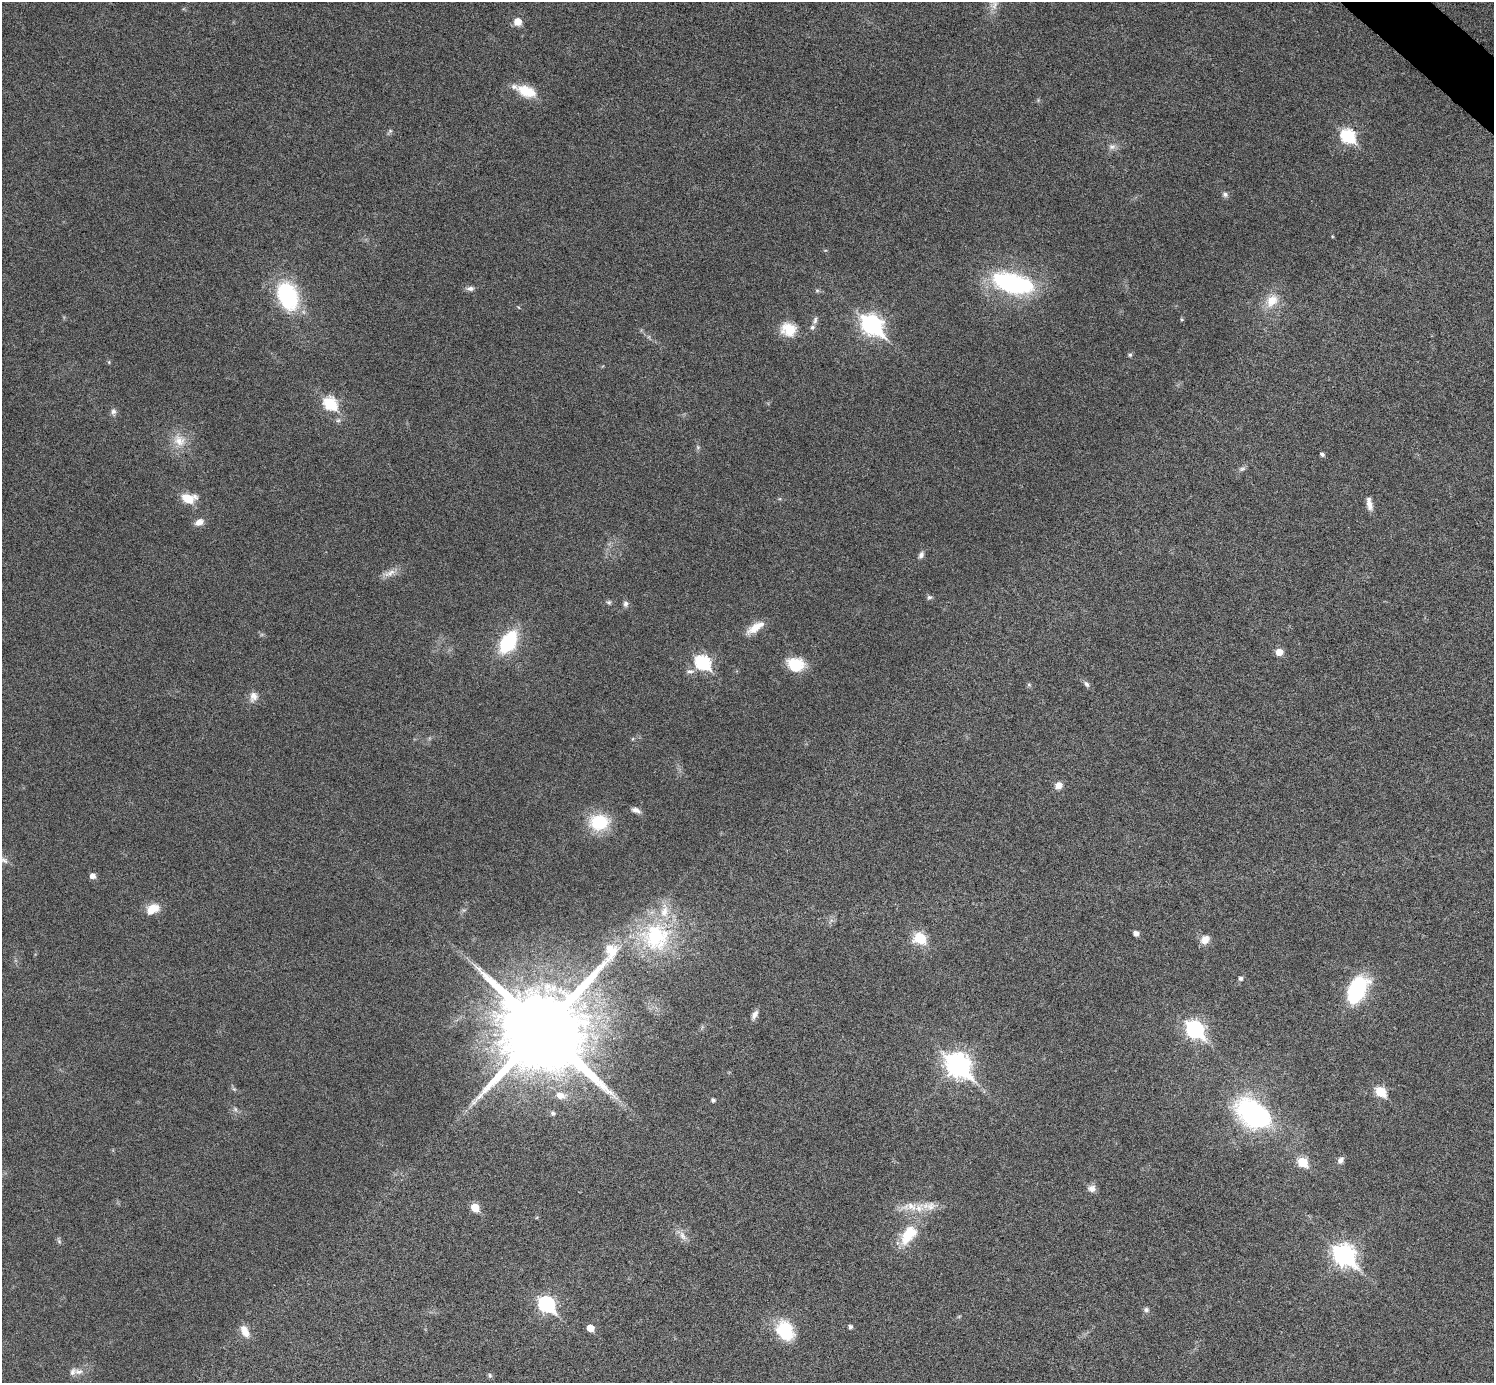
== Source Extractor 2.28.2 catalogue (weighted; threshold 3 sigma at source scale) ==
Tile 10 of 4 x 4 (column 2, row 3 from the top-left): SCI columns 1506-2997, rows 1686-3066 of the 5992 x 5993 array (HDU 1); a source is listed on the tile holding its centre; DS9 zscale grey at full resolution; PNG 1496 x 1385 px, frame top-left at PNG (2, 2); no overlay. Shown black and unused: <1% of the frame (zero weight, under 6 of 11 exposures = <1% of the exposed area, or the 3 px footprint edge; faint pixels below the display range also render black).
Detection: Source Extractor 2.28.2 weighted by HDU 2 'WHT'; one run over the whole footprint, this tile lists its part. Background 0.0216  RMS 0.0026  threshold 0.0105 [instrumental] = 3 sigma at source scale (4.09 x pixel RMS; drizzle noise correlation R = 1.36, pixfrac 0.8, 0.05/0.05 arcsec/px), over >= 5 px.
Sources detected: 84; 1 inside a brighter object's white glare — not listed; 5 inside a brighter listed object's ellipse — not listed separately; the other 78 listed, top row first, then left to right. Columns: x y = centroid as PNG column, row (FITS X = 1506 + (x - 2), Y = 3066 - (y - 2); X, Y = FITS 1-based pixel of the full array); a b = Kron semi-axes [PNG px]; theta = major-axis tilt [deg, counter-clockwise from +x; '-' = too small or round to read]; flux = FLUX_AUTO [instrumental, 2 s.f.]
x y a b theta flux
518 22 6 6 - 3.8
527 91 23 12 -21 5.9
390 131 6 5 - 0.44
1348 136 8 7 - 31
1112 147 10 8 1 1.1
1225 194 8 6 -24 0.73
1013 283 48 21 -15 30
470 288 10 6 0 0.87
817 290 7 4 0 0.38
287 295 28 19 -68 23
1272 301 19 14 52 4.6
815 320 9 5 75 0.69
872 324 10 8 -41 110
788 329 19 17 -15 4.9
1130 355 6 5 - 0.44
330 403 7 6 - 24
113 411 9 7 89 0.81
179 440 19 16 -38 4.1
698 447 6 4 46 0.38
1322 454 5 4 - 0.62
1242 469 10 5 14 0.62
188 498 14 9 -5 5
1369 504 16 6 -78 1.7
199 522 11 8 25 1.7
921 555 9 6 65 0.86
390 573 19 8 27 1.9
929 597 7 6 - 0.54
609 602 6 6 - 0.46
626 604 8 7 - 0.73
755 628 24 9 32 3.4
508 642 18 10 58 20
1279 652 6 5 - 3.2
703 662 8 6 -37 37
795 665 18 14 -11 6.9
690 671 12 4 3 0.72
1086 684 9 6 -56 0.7
1029 685 6 4 -44 0.35
254 697 14 10 74 1.8
1058 785 9 8 - 1.7
636 810 12 6 -22 1.2
599 822 19 15 6 12
93 876 5 5 - 1.5
153 909 17 11 27 3.5
1136 933 5 4 - 1.2
656 937 41 40 - 25
920 938 16 14 -23 5.5
1205 939 11 9 46 2.3
1241 978 5 5 - 0.65
1357 989 25 14 64 27
755 1015 12 6 60 1.2
543 1029 23 23 - 4800
1195 1029 9 7 -42 71
958 1065 11 8 -43 170
234 1089 5 5 - 0.34
1380 1092 7 6 - 12
560 1096 14 9 -11 2.6
713 1100 4 4 - 0.65
235 1109 7 4 -71 0.45
553 1113 5 5 - 0.72
1255 1115 45 30 -38 34
1341 1160 9 6 57 1.1
1303 1162 6 5 - 11
1092 1188 11 9 -4 1.2
911 1206 16 12 -23 3.5
930 1206 15 12 29 2.5
475 1207 6 5 - 6.1
908 1235 30 16 55 8.1
683 1236 15 8 -56 1.6
59 1241 8 4 -46 0.44
1344 1255 10 8 -43 130
546 1304 9 7 -41 52
1146 1310 8 6 -15 0.63
850 1327 4 4 - 0.71
590 1328 5 5 - 3.8
245 1331 16 8 -64 2.4
785 1331 23 18 -62 10
78 1372 14 8 -8 1.5
490 1375 7 5 -88 0.45